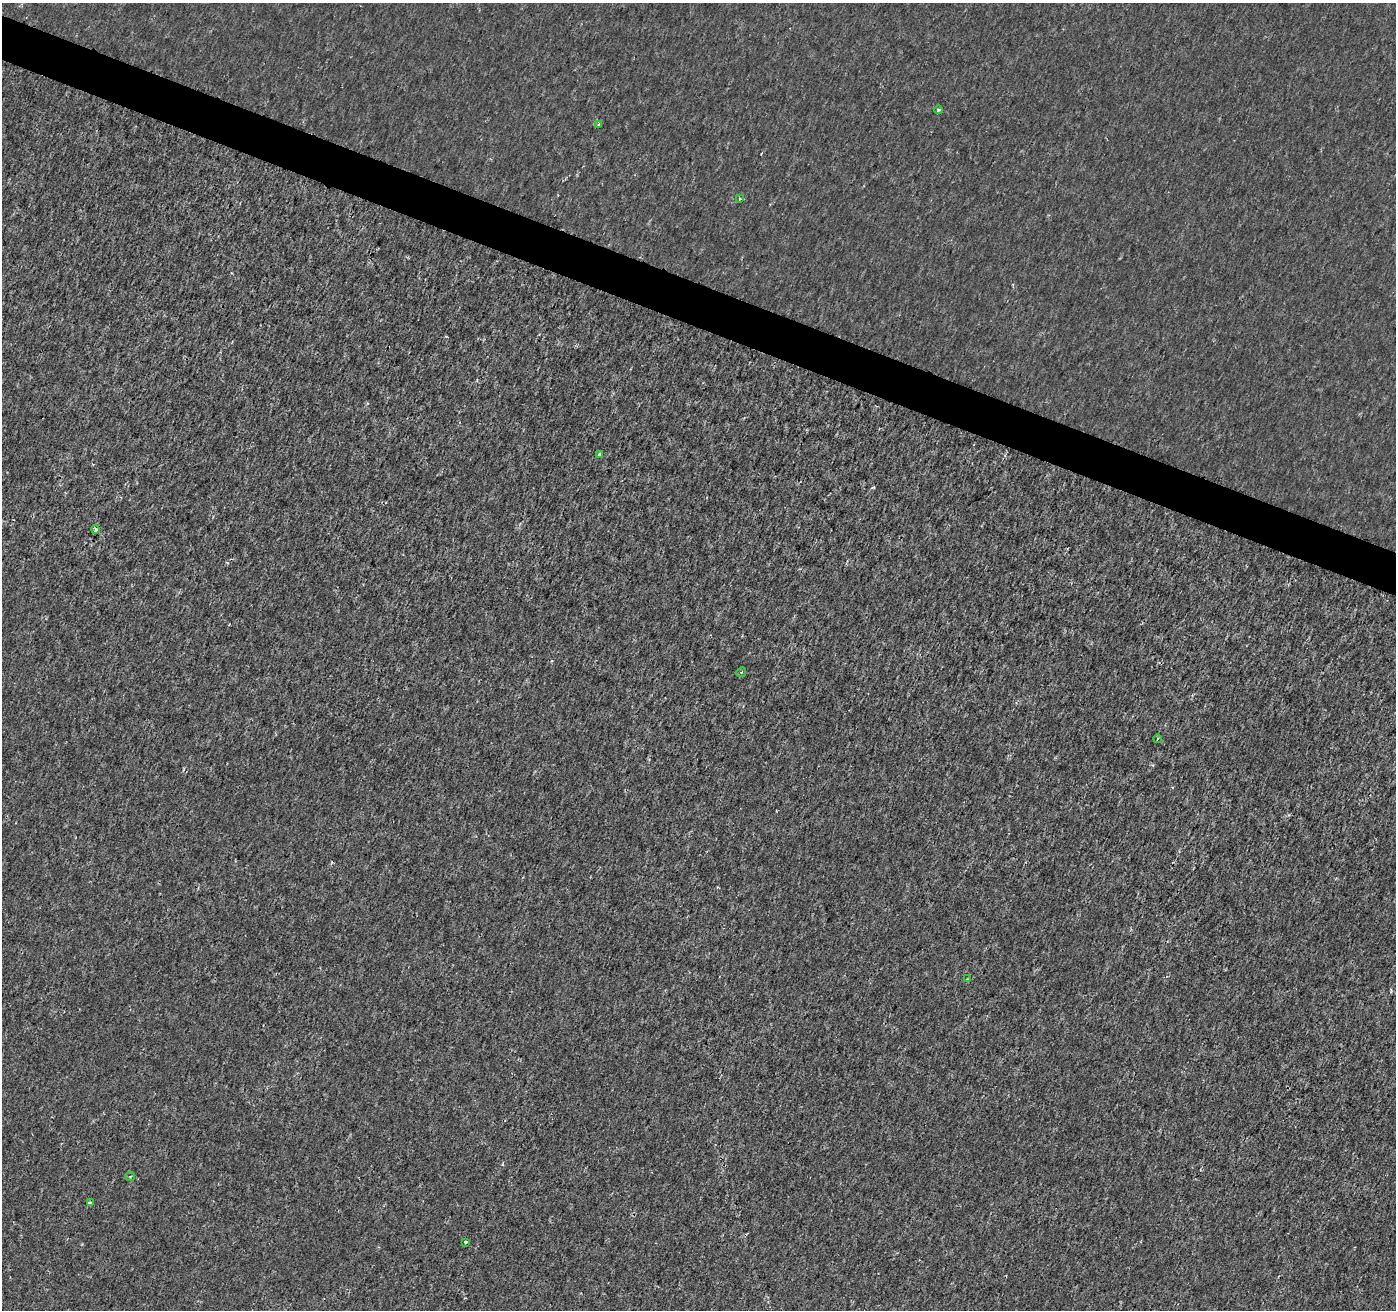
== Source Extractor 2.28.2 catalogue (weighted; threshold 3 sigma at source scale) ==
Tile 11 of 4 x 4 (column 3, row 3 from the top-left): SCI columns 2798-4191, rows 1583-2890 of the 5588 x 5717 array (HDU 1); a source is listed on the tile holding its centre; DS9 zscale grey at full resolution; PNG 1398 x 1312 px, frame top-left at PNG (2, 3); each listed source drawn as its Kron ellipse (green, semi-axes under 4 px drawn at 4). Shown black and unused: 3% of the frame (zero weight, under 2 of 3 exposures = <1% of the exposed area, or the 3 px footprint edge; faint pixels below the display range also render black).
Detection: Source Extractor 2.28.2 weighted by HDU 2 'WHT'; one run over the whole footprint, this tile lists its part. Background -6.86e-05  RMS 0.0018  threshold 0.00829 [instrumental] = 3 sigma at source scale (4.5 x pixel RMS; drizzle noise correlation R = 1.50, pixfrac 1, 0.0396/0.0396 arcsec/px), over >= 5 px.
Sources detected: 11; all 11 listed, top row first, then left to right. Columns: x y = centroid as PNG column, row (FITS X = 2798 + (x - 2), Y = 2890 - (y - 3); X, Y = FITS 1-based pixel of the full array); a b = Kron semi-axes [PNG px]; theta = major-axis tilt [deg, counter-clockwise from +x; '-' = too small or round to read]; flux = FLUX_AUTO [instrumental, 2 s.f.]
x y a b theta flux
938 110 4 3 - 0.4
599 124 4 3 - 0.22
739 199 4 3 - 0.21
600 455 4 3 - 0.74
95 529 4 3 - 0.75
741 672 5 4 - 0.29
1157 739 4 2 - 0.16
967 979 4 4 - 0.19
130 1177 5 4 - 0.22
90 1203 4 3 - 0.56
465 1242 3 3 - 0.7